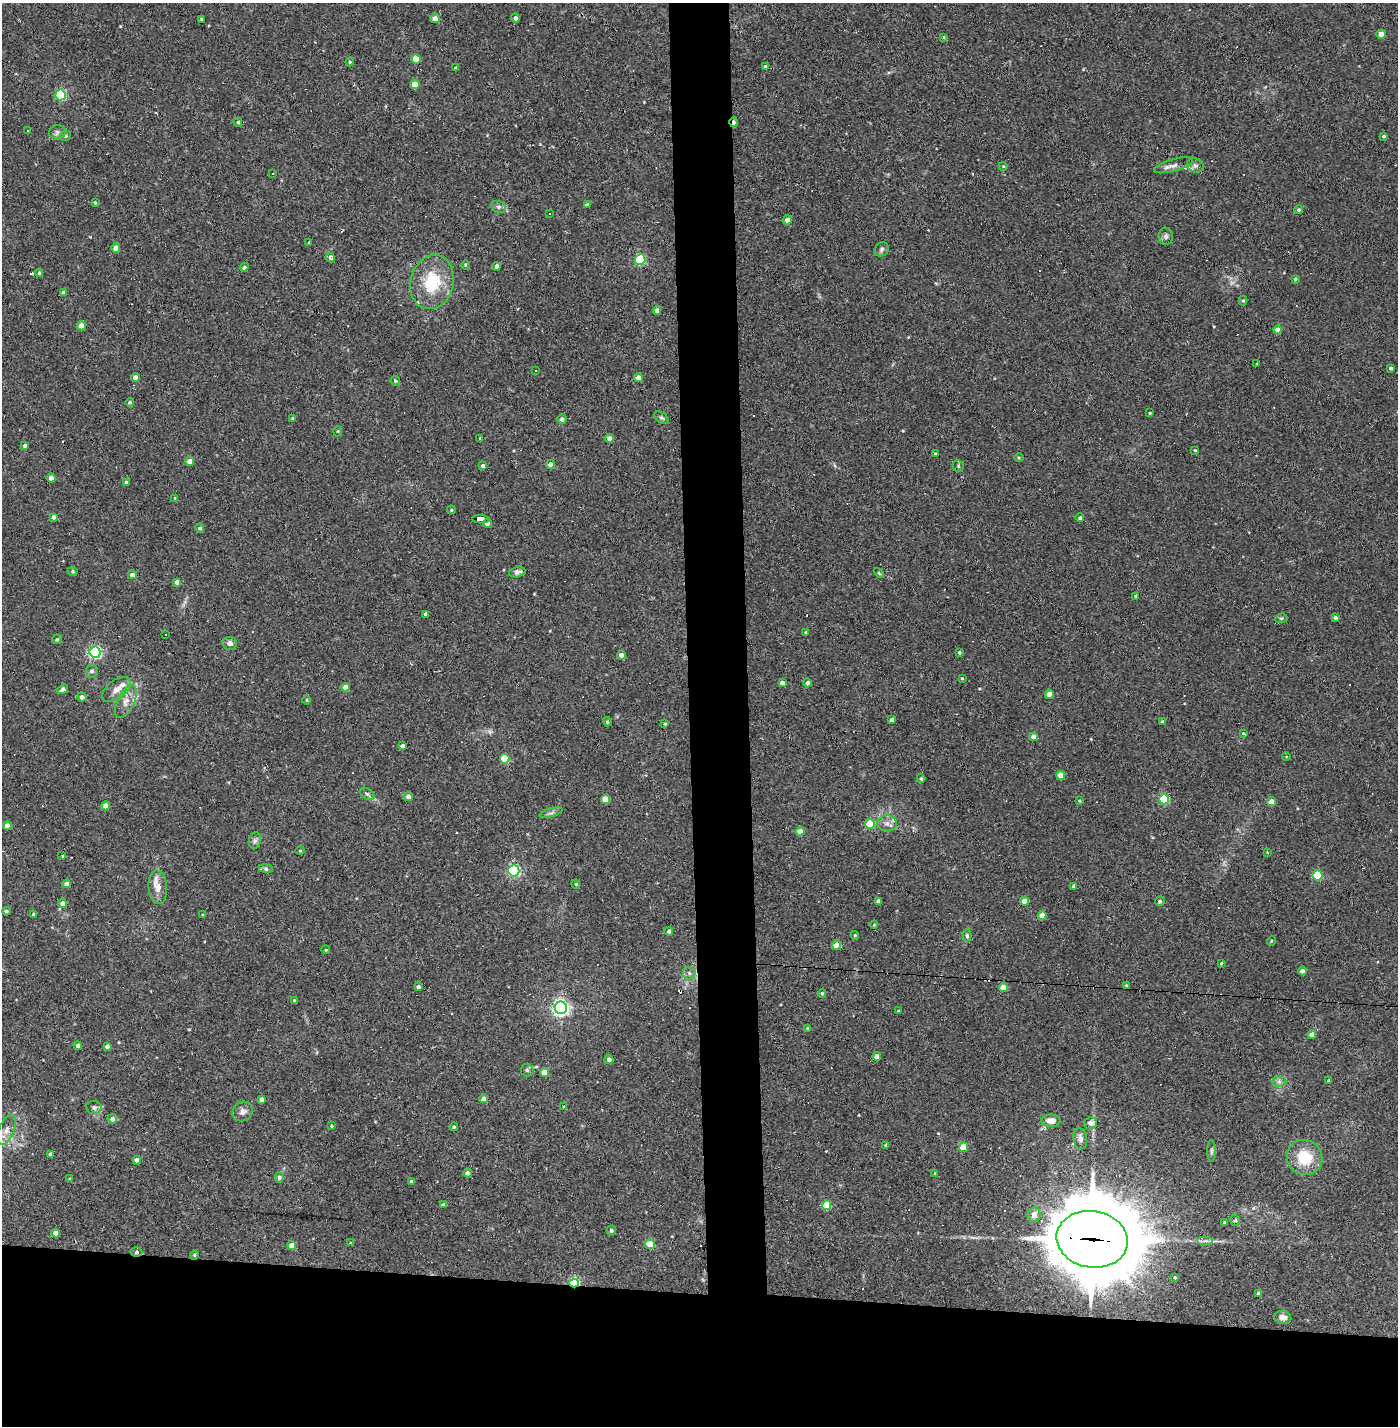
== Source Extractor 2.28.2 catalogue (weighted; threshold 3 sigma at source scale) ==
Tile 8 of 3 x 3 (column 2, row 3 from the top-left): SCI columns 1452-2847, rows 1-1424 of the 4297 x 4272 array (HDU 1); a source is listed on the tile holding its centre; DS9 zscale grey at full resolution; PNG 1400 x 1428 px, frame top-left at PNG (2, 3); each listed source drawn as its Kron ellipse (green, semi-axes under 4 px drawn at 4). Shown black and unused: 13% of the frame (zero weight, under 2 of 3 exposures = <1% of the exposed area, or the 3 px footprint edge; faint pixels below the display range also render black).
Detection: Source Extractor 2.28.2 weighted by HDU 2 'WHT'; one run over the whole footprint, this tile lists its part. Background 0.0582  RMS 0.0052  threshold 0.0234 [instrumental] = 3 sigma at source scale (4.5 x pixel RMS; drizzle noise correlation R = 1.50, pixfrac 1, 0.05/0.05 arcsec/px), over >= 5 px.
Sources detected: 229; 14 cosmic-ray / hot-pixel residue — neither listed nor drawn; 3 inside a brighter listed object's ellipse — not listed separately; the other 212 listed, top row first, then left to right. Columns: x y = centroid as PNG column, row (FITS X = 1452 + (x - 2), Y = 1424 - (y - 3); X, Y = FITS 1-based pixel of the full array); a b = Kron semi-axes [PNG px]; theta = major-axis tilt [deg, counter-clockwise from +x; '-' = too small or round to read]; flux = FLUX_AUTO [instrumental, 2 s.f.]
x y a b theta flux
435 18 5 4 - 2.9
515 18 4 4 - 1.5
202 19 3 3 - 0.84
1381 34 4 4 - 5.1
944 37 4 3 - 0.61
416 59 5 4 - 8.4
350 62 4 4 - 0.59
765 66 4 3 - 0.74
456 68 3 3 - 0.95
415 84 4 4 - 5.9
61 95 5 5 - 45
238 122 4 4 - 0.78
734 122 5 3 - 1.3
27 130 3 3 - 3.9
57 132 8 7 - 1.6
65 136 5 5 - 0.86
1384 136 4 3 - 0.82
1174 165 20 6 16 2.9
1195 165 9 7 -21 1.7
1003 166 4 3 - 0.4
273 173 3 2 - 0.53
95 203 3 3 - 0.59
587 205 4 3 - 1.1
498 207 7 6 - 1.2
1299 210 4 4 - 0.85
549 213 3 2 - 0.42
787 220 4 4 - 3
1166 236 8 7 - 1.7
309 243 4 3 - 0.5
116 248 4 4 - 4.5
882 249 7 6 - 1.2
330 258 5 3 - 3
640 260 5 5 - 46
465 265 5 3 - 0.57
496 266 4 3 - 1.8
244 267 5 3 - 0.73
39 273 4 3 - 0.77
1295 279 3 3 - 0.71
432 282 27 21 75 24
63 292 4 4 - 1
1243 301 5 4 - 0.61
657 310 4 4 - 2.6
81 326 4 4 - 4.7
1277 330 4 4 - 5.3
1257 364 3 2 - 0.57
1391 368 4 3 - 1.2
536 371 3 2 - 0.54
135 377 4 4 - 3.5
638 378 4 4 - 3.1
395 381 5 4 - 0.84
130 402 4 4 - 0.88
1150 413 3 2 - 0.51
293 418 4 4 - 0.71
661 418 8 5 -36 1.1
562 419 5 4 - 1.6
338 431 5 3 - 0.43
480 438 4 3 - 0.53
609 438 4 4 - 3.8
25 445 3 3 - 1.2
1195 450 3 2 - 0.48
935 454 3 3 - 0.65
1019 458 4 3 - 0.5
189 461 4 4 - 3.4
550 465 4 4 - 3.5
483 466 4 4 - 1.6
958 466 6 5 - 0.82
51 478 4 4 - 2.9
126 482 3 3 - 1.1
175 498 3 3 - 0.34
451 510 4 4 - 0.66
53 517 4 4 - 1.5
1080 518 4 4 - 0.88
481 519 8 4 -3 83
487 523 4 4 - 3.3
200 528 4 4 - 1.1
73 571 5 4 - 0.72
517 572 8 5 14 1.5
879 573 6 3 -45 0.54
132 575 4 4 - 2.7
177 582 4 4 - 2.5
1136 596 3 3 - 0.79
426 614 4 4 - 2
1335 617 4 4 - 1.5
1281 618 6 4 19 0.76
806 633 4 4 - 0.72
165 634 3 3 - 6.5
57 639 5 4 - 0.68
230 643 7 6 - 2.2
95 652 5 5 - 92
959 652 3 3 - 0.83
621 655 4 4 - 3.7
92 671 6 6 - 1.5
962 678 3 3 - 0.46
782 683 4 4 - 2.9
807 683 4 4 - 1.5
345 687 4 4 - 4.7
63 689 6 4 35 2.3
116 690 17 9 38 4.1
1049 694 4 4 - 6.3
82 697 4 4 - 2
307 700 5 3 - 0.47
126 702 17 8 64 4.6
892 720 4 4 - 2.7
607 722 5 4 - 0.74
1163 722 4 3 - 1.4
665 724 4 3 - 0.51
1244 734 4 3 - 1.3
1034 737 4 4 - 5.4
402 746 4 4 - 1.9
1286 756 4 3 - 0.39
505 759 5 4 - 16
1060 775 4 4 - 6.5
921 778 4 3 - 0.74
367 794 8 5 -35 1.2
408 796 5 4 - 2.4
605 799 5 4 - 9.6
1164 799 5 5 - 35
1079 801 3 3 - 0.49
1271 802 4 4 - 3.6
105 806 4 4 - 6.7
551 813 12 3 15 1.2
887 823 10 8 -9 2.6
870 824 5 5 - 18
7 826 4 4 - 3.5
800 831 4 4 - 6.1
255 840 8 6 75 1.4
300 851 4 3 - 0.43
1267 852 4 3 - 0.36
62 856 4 2 - 0.6
266 869 7 4 -8 0.88
514 871 5 5 - 68
1317 875 5 5 - 27
67 884 4 4 - 4.2
576 884 4 4 - 0.55
1074 886 4 4 - 1.7
158 887 17 9 -85 4.4
878 901 4 3 - 1.7
1024 901 4 4 - 5.8
1160 901 5 4 - 0.87
62 903 4 4 - 2.8
6 911 4 3 - 1
33 915 3 3 - 0.97
203 915 3 3 - 0.43
1042 916 4 4 - 6.3
874 925 4 4 - 0.47
669 931 4 4 - 1.3
855 935 4 4 - 0.58
967 936 6 4 90 1
1271 941 5 3 - 0.41
837 945 4 4 - 6.6
326 950 4 3 - 0.49
1221 963 4 3 - 0.52
1302 971 4 4 - 2.9
689 973 6 6 - 1.4
1126 985 3 3 - 0.64
418 987 4 4 - 1.4
1003 987 4 4 - 7.3
822 993 4 3 - 0.77
294 1000 3 3 - 0.46
561 1008 6 6 - 180
898 1011 3 3 - 0.43
807 1028 3 3 - 0.55
1312 1035 4 4 - 4.4
78 1046 4 4 - 2.7
107 1046 4 4 - 2.2
877 1057 4 4 - 4.7
609 1059 4 4 - 1.8
527 1070 6 6 - 0.98
544 1073 4 4 - 7.6
1329 1080 4 3 - 0.68
1279 1082 7 5 0 1.4
262 1099 4 4 - 2.2
483 1099 4 4 - 3.3
564 1106 4 3 - 1.2
94 1107 8 6 -4 1.6
243 1111 10 9 - 2.5
112 1119 5 4 - 2.2
1051 1121 9 6 -2 4.4
1090 1123 6 6 - 3.1
331 1126 3 3 - 0.7
454 1127 4 4 - 0.84
6 1130 16 7 67 4.2
1080 1139 10 7 -81 2.3
885 1145 4 3 - 0.45
963 1147 5 4 - 10
1211 1151 11 4 90 1.2
51 1154 4 3 - 1.2
1305 1157 18 17 - 16
137 1160 4 4 - 2.8
468 1173 4 4 - 1.8
935 1173 4 3 - 0.37
279 1177 5 4 - 1.3
70 1179 4 4 - 0.67
411 1182 4 4 - 1.9
444 1205 4 4 - 1.5
827 1205 5 4 - 17
1034 1215 7 6 - 3.4
1235 1220 5 4 - 0.93
1224 1222 4 3 - 0.53
611 1230 4 4 - 1.1
56 1233 4 4 - 3.7
1092 1239 36 28 -9 6900
1205 1241 8 4 0 1.2
350 1243 4 3 - 0.62
650 1244 5 4 - 18
292 1246 4 4 - 5.9
136 1252 6 4 2 1.1
194 1255 5 4 - 0.73
1175 1277 4 3 - 0.62
574 1283 5 4 - 59
1259 1293 4 4 - 1.8
1283 1317 8 6 -14 2.6
Overlapping masked pixels (flux is a lower limit): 5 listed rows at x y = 734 122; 481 519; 1092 1239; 136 1252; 574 1283
Isophote crosses this tile's border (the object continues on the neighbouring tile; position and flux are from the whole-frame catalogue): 1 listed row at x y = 6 1130